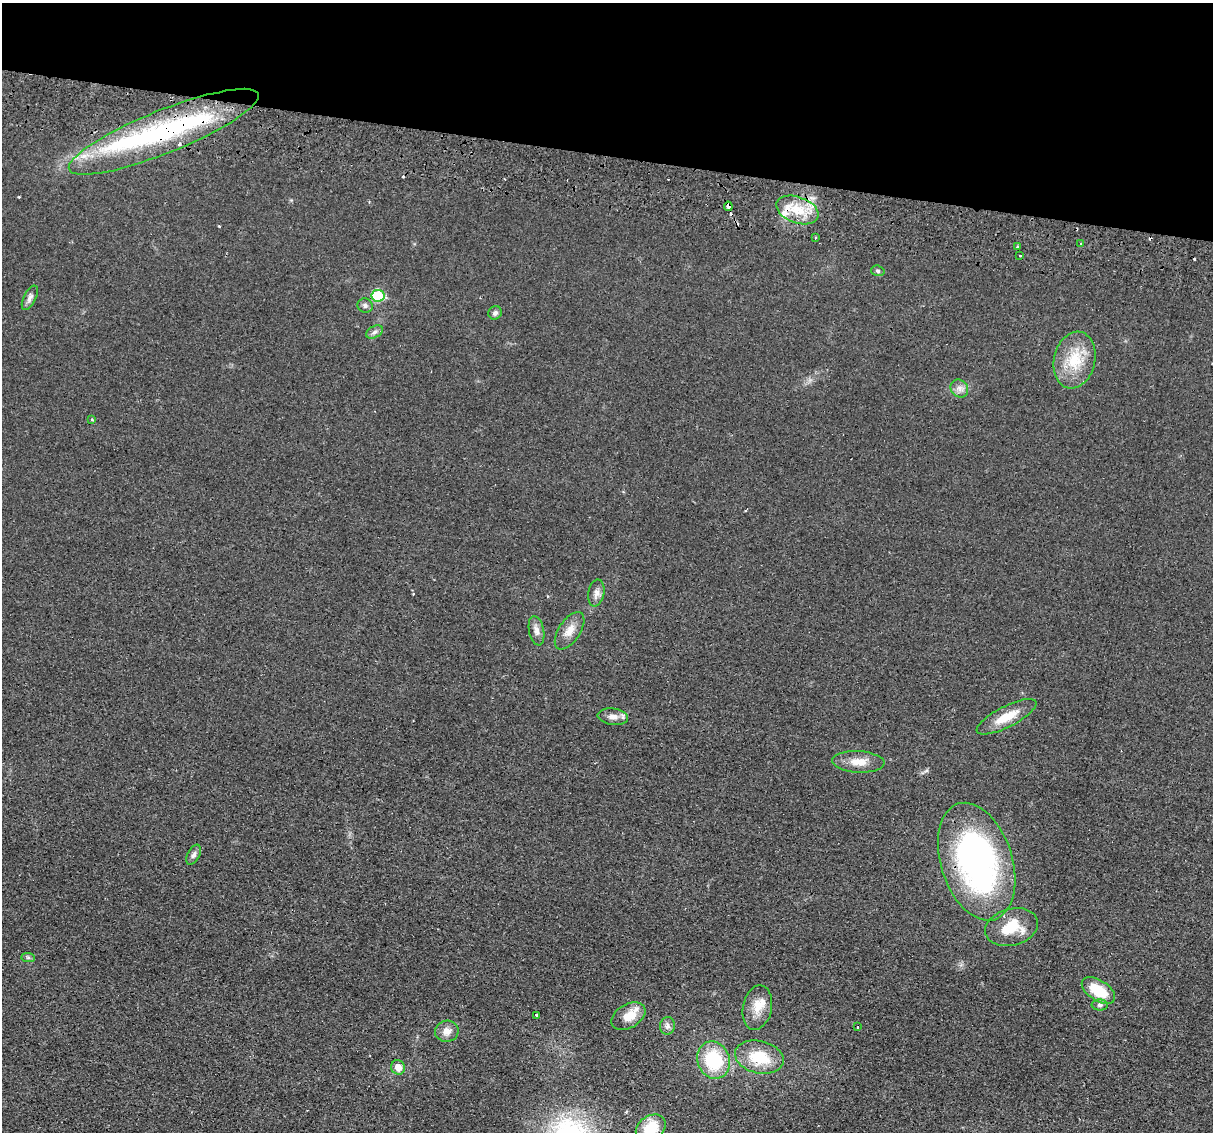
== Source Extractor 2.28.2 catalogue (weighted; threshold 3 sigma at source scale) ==
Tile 2 of 4 x 4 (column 2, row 1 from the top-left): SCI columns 1229-2439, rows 3681-4810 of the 4875 x 4985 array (HDU 1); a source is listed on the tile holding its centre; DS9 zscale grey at full resolution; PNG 1215 x 1134 px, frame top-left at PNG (2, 3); each listed source drawn as its Kron ellipse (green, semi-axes under 4 px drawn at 4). Shown black and unused: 14% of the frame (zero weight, under 2 of 3 exposures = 3% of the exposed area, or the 3 px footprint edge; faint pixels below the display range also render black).
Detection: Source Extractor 2.28.2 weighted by HDU 2 'WHT'; one run over the whole footprint, this tile lists its part. Background 0.0238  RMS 0.0054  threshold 0.0241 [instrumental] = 3 sigma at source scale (4.5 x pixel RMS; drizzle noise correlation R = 1.50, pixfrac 1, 0.05/0.05 arcsec/px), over >= 5 px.
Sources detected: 49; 6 cosmic-ray / hot-pixel residue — neither listed nor drawn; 5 inside a brighter listed object's ellipse — not listed separately; the other 38 listed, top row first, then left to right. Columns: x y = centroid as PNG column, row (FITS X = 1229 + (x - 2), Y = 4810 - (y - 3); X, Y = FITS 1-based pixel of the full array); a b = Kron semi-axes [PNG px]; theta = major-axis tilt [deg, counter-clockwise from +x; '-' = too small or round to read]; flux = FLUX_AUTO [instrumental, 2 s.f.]
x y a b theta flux
164 132 102 21 22 89
728 206 4 3 - 2.7
797 210 22 13 -20 14
815 238 3 2 - 0.99
1081 244 3 3 - 0.75
1017 247 3 3 - 1.5
1020 256 3 2 - 0.49
878 271 7 5 -17 1
378 296 6 6 - 31
30 298 13 6 63 2.3
365 305 8 7 - 1.6
495 313 7 6 - 1.6
374 332 9 5 28 1.6
1074 360 29 20 77 19
959 388 9 8 - 2.7
92 420 3 3 - 0.81
596 593 13 8 79 3
536 631 15 7 -79 3.2
570 631 21 10 56 6.1
613 717 15 8 -7 3.7
1007 717 33 10 27 11
858 762 26 10 -3 7.9
194 855 11 6 62 1.9
977 862 61 35 -72 150
1012 927 27 18 15 18
28 958 7 4 -1 0.94
1098 990 19 10 -33 16
1100 1005 8 5 -1 1.5
757 1008 22 14 79 8.8
536 1016 3 3 - 1.5
628 1016 18 11 30 7.4
667 1026 8 7 - 2
858 1027 3 2 - 0.72
447 1031 12 10 11 4.2
759 1057 25 16 -13 19
714 1060 19 16 -71 29
398 1067 7 6 - 4.9
651 1128 16 12 34 16
Overlapping masked pixels (flux is a lower limit): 2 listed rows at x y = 164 132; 728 206
Isophote crosses this tile's border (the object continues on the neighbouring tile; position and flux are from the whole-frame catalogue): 1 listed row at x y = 651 1128